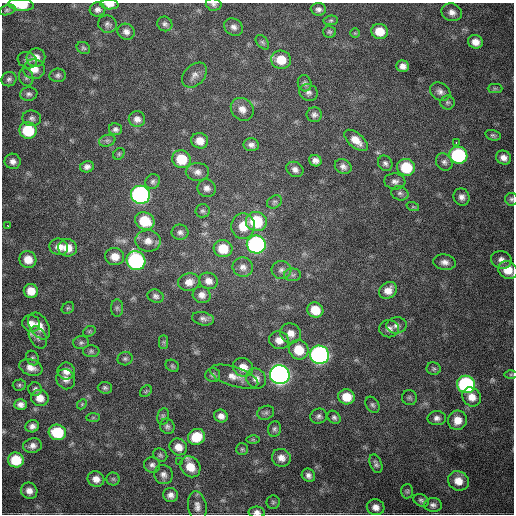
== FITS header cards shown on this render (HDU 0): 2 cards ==
NAXIS1  =                  512
NAXIS2  =                  512

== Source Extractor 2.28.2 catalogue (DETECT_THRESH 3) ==
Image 512 x 512 px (HDU 0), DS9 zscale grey, 1 PNG px = 1 image px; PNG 516 x 516 px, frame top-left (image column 1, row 512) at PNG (2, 3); each listed source drawn as its Kron ellipse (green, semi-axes under 4 px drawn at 4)
Background 1760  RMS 40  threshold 119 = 3 sigma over >= 5 px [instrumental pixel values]
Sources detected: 173; all 173 listed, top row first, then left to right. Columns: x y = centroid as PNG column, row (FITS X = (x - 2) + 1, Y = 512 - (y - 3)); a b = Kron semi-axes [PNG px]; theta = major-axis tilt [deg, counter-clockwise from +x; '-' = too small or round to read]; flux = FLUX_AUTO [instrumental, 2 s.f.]
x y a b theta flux
109 4 9 5 -4 1.7e+04
214 4 8 6 -12 7.2e+03
21 5 13 6 -5 6.6e+04
97 9 8 7 - 1.0e+04
318 9 8 6 -4 9.3e+03
7 10 8 5 15 5.8e+03
452 12 10 8 -21 1.6e+04
331 20 7 4 6 4.7e+03
107 24 9 8 - 8.8e+03
165 24 8 7 - 8.2e+03
234 27 10 8 -36 1.2e+04
379 31 8 7 - 4.6e+04
126 32 8 8 - 1.2e+04
329 32 6 5 - 5.1e+03
355 33 5 4 - 2.8e+03
262 42 8 5 -49 5.6e+03
475 42 7 6 - 2.1e+04
83 48 7 5 -32 5.0e+03
36 57 9 9 - 2.1e+04
27 60 10 8 -20 1.0e+04
281 60 10 9 - 5.2e+04
403 66 6 5 - 1.4e+04
34 69 11 10 - 2.8e+04
58 75 8 6 6 7.7e+03
194 75 14 10 46 1.7e+04
26 77 9 7 -73 8.0e+03
9 79 7 7 - 7.8e+03
305 83 8 7 - 7.9e+03
495 88 7 4 0 4.7e+03
308 92 9 8 - 9.9e+03
440 92 11 8 -30 1.3e+04
29 94 8 6 9 8.2e+03
447 102 7 7 - 6.5e+03
242 109 12 10 -44 2.2e+04
314 115 7 7 - 9.5e+03
32 118 9 8 - 9.6e+03
137 119 8 8 - 1.5e+04
115 129 6 6 - 8.2e+03
28 130 9 8 - 1.1e+05
493 135 8 5 -15 5.5e+03
356 140 14 7 -40 2.9e+04
107 141 8 5 16 7.6e+03
200 141 8 7 - 2.7e+04
456 142 4 3 - 4.2e+03
251 145 8 6 -10 1.1e+04
119 154 6 5 - 4.2e+03
458 155 9 8 - 2.8e+05
503 158 8 6 -34 1.6e+04
181 159 9 9 - 7.7e+04
13 161 8 7 - 1.3e+04
315 161 6 5 - 1.2e+04
444 162 9 7 -52 1.1e+04
385 163 8 7 - 7.6e+03
87 167 7 5 14 1.0e+04
343 167 9 7 -32 1.2e+04
406 167 9 8 - 9.6e+04
295 169 9 7 -31 1.2e+04
197 172 11 9 0 1.5e+04
395 181 10 8 -6 1.2e+04
153 182 8 7 - 7.3e+03
207 188 9 8 - 1.3e+04
400 193 9 7 -23 8.1e+03
140 195 9 9 - 7.9e+05
462 197 9 8 - 1.3e+04
511 199 6 6 - 5.7e+03
274 202 8 6 34 5.7e+03
413 207 6 4 -18 4.0e+03
202 211 7 6 - 6.1e+03
145 221 10 8 -29 7.7e+04
256 221 10 9 - 1.4e+05
7 225 3 2 - 2.9e+03
243 226 13 12 - 4.4e+04
180 232 8 7 - 9.6e+03
148 241 13 10 -7 2.3e+04
256 244 9 9 - 5.9e+05
59 247 9 8 - 2.2e+04
67 248 9 8 - 3.4e+04
223 249 9 8 - 6.0e+04
115 257 9 8 - 2.8e+04
28 259 8 8 - 3.4e+04
501 260 10 9 - 1.6e+04
136 261 10 9 - 4.4e+05
445 262 11 8 -8 1.5e+04
243 267 10 9 - 1.5e+04
281 270 10 9 - 1.3e+04
508 270 10 8 -33 4.3e+04
293 275 8 6 0 7.0e+03
208 281 9 8 - 1.8e+04
189 282 11 8 10 2.2e+04
388 290 9 7 33 2.4e+04
31 291 7 7 - 3.3e+04
202 295 9 8 - 1.5e+04
156 296 8 6 -20 9.0e+03
68 308 7 5 43 4.6e+03
117 308 9 6 -90 6.9e+03
315 310 8 7 - 5.1e+04
203 319 11 6 -12 9.7e+03
31 323 9 8 - 1.8e+04
397 325 10 8 6 1.3e+04
39 326 14 9 -58 2.8e+04
389 329 10 8 1 1.4e+04
89 331 7 5 31 4.3e+03
291 333 11 9 -37 2.4e+04
38 337 12 8 -60 1.2e+04
279 340 10 8 -21 2.3e+04
164 342 7 4 -90 5.1e+03
81 343 8 6 10 6.8e+03
299 350 10 9 - 6.5e+04
91 351 8 6 1 6.2e+03
320 355 10 9 - 9.1e+05
33 358 7 6 - 5.9e+03
125 359 7 6 - 6.5e+03
172 366 7 5 -35 4.7e+03
31 367 12 8 -19 2.1e+04
243 367 10 9 - 3.2e+04
434 369 7 6 - 5.7e+03
66 371 8 8 - 1.9e+04
511 374 6 4 0 4.0e+03
213 375 7 7 - 7.0e+03
280 375 10 9 - 1.6e+06
234 377 25 9 -18 3.0e+04
66 379 10 9 - 1.6e+04
256 379 10 9 - 1.8e+04
466 384 9 8 - 4.4e+05
19 385 6 5 - 4.4e+03
105 388 7 6 - 6.1e+03
35 389 7 6 - 7.0e+03
146 391 6 5 - 4.5e+03
347 397 8 7 - 4.4e+04
472 397 10 8 -43 2.5e+04
40 398 9 8 - 2.5e+04
409 398 7 7 - 6.3e+03
82 404 6 4 47 3.9e+03
20 405 6 5 - 1.2e+04
372 405 9 6 -58 7.1e+03
266 413 9 6 23 7.3e+03
163 416 8 6 77 6.5e+03
221 416 7 6 - 1.5e+04
319 416 8 7 - 8.5e+03
93 417 7 4 1 4.1e+03
334 417 7 5 -49 6.9e+03
437 418 9 7 1 1.2e+04
457 420 10 9 - 3.0e+04
32 426 7 6 - 1.1e+04
167 426 8 7 - 7.6e+03
275 429 8 6 78 6.8e+03
57 432 9 7 -15 1.1e+05
196 437 9 8 - 6.9e+04
253 439 6 4 -1 3.6e+03
32 446 9 7 12 1.3e+04
178 447 9 8 - 2.7e+04
242 449 6 6 - 5.1e+03
160 455 7 6 - 5.7e+03
281 458 9 8 - 1.9e+04
16 460 8 7 - 7.9e+04
179 462 3 3 - 2.6e+03
376 464 10 5 -68 8.0e+03
152 465 8 7 - 9.5e+03
190 467 11 9 -51 4.1e+04
163 475 10 9 - 1.3e+04
308 475 7 6 - 1.0e+04
96 479 8 7 - 1.8e+04
113 479 6 6 - 5.4e+03
458 481 11 9 -30 3.5e+04
29 491 8 8 - 1.7e+04
407 491 7 6 - 5.1e+03
170 495 7 7 - 1.3e+04
421 500 8 6 -27 6.7e+03
273 502 6 6 - 5.2e+03
433 505 9 7 -5 9.9e+03
197 506 15 9 -81 1.8e+04
376 507 9 8 - 1.8e+04
257 512 8 5 -3 1.1e+04
At the frame edge (FLAGS 8, measured only in part): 6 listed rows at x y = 109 4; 214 4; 21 5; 511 199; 508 270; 257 512